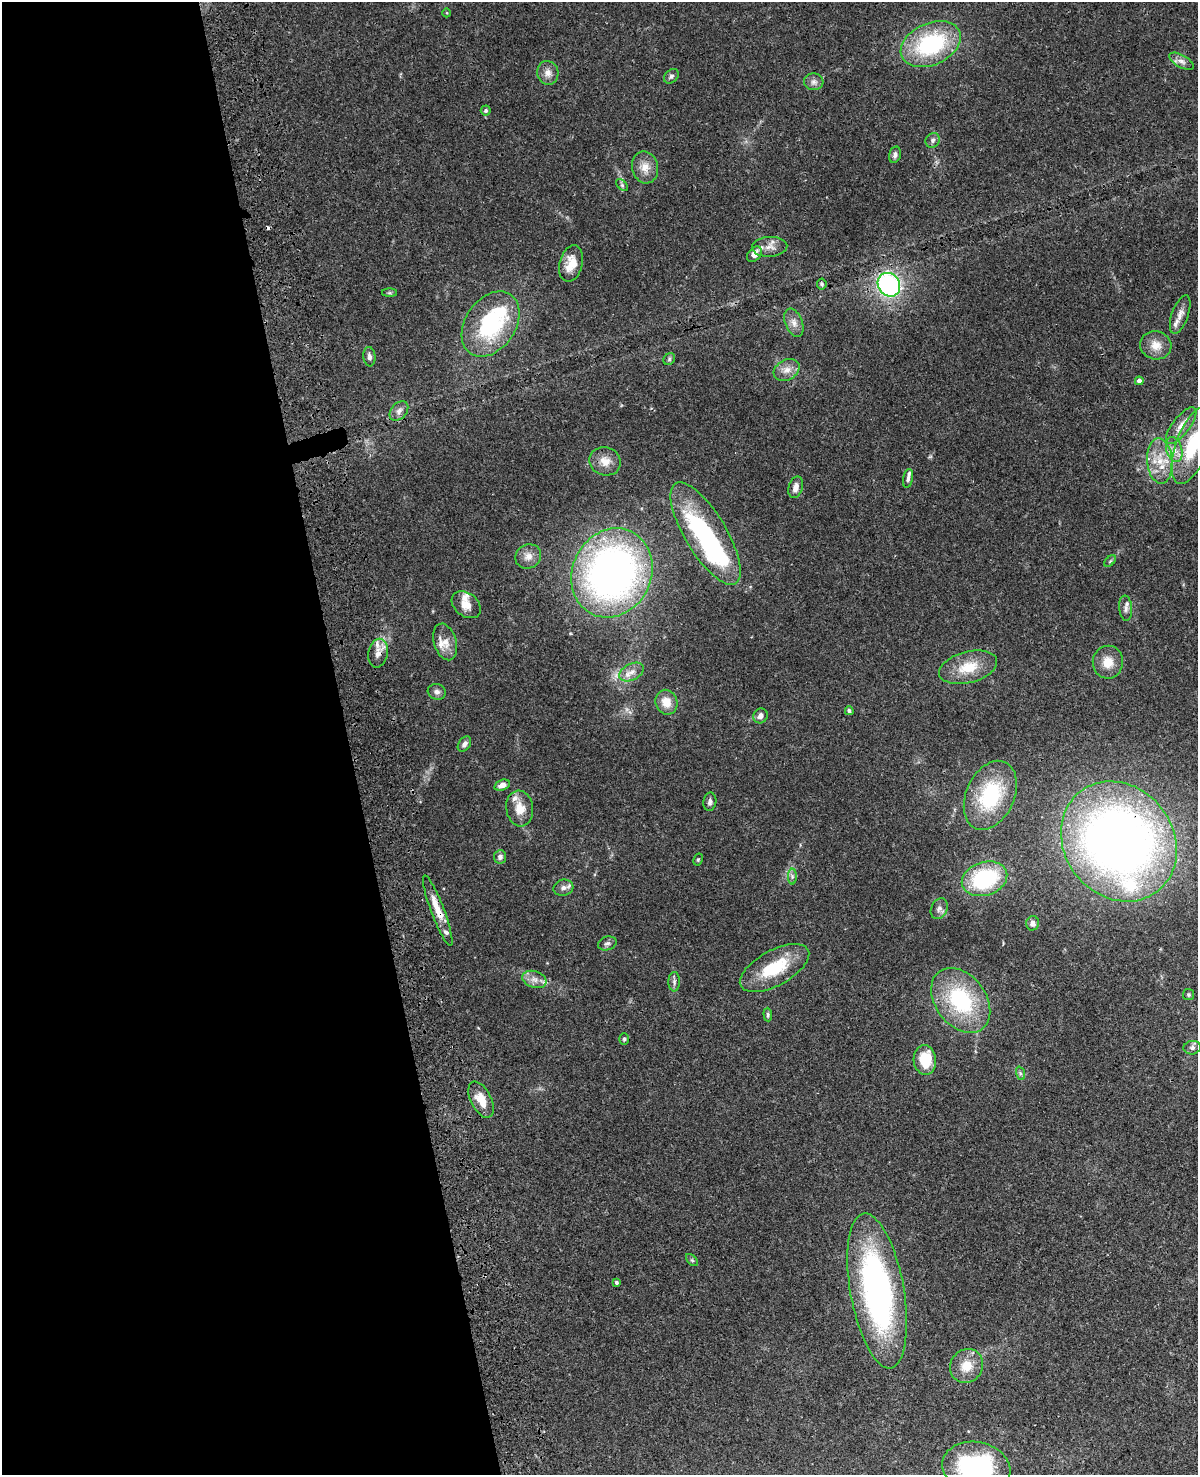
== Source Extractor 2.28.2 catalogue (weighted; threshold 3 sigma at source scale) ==
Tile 5 of 4 x 3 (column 1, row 2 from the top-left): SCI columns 119-1314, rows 1750-3222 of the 5020 x 4865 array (HDU 1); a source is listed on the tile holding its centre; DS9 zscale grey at full resolution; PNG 1200 x 1477 px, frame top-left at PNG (2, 2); each listed source drawn as its Kron ellipse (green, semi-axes under 4 px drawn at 4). Shown black and unused: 29% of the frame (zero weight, under 3 of 4 exposures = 6% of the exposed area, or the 3 px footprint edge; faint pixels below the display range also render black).
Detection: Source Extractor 2.28.2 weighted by HDU 2 'WHT'; one run over the whole footprint, this tile lists its part. Background 0.0273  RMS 0.0023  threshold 0.0104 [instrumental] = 3 sigma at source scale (4.5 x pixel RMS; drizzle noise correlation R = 1.50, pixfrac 1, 0.05/0.05 arcsec/px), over >= 5 px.
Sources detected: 91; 2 inside a brighter object's white glare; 1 cosmic-ray / hot-pixel residue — neither listed nor drawn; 9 inside a brighter listed object's ellipse — not listed separately; the other 79 listed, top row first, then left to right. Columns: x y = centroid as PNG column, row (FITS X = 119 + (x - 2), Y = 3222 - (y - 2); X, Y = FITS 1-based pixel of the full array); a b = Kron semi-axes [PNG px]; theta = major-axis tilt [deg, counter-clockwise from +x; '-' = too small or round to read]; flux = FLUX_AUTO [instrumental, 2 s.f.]
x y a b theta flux
447 13 4 3 - 0.18
931 44 31 21 25 24
1182 61 14 6 -29 1.2
548 73 12 10 -75 1.6
671 76 8 6 44 0.58
814 82 10 8 -5 0.97
486 110 5 5 - 0.41
933 140 8 6 51 0.69
895 155 8 5 75 0.7
645 167 16 13 -77 2.6
622 185 7 4 -45 0.47
770 247 17 10 3 1.9
754 254 9 6 47 1.6
571 263 18 11 76 3.5
822 284 5 5 - 0.37
889 285 12 10 -55 32
390 293 7 4 0 0.35
1180 314 20 8 70 1.8
794 323 15 8 -68 1.5
490 324 35 25 55 23
1156 345 16 14 -14 2.9
369 357 10 6 -84 0.72
669 359 6 5 - 0.41
787 370 14 10 28 1.9
1139 381 4 4 - 1.1
399 411 11 7 48 1.2
1181 426 22 8 52 2.6
1192 445 41 16 70 13
1174 450 13 8 -75 1.8
605 461 16 14 -21 2.6
1160 461 23 12 -85 5.2
908 478 9 5 80 0.62
796 487 11 7 75 1.5
706 534 58 20 -59 35
528 556 13 12 - 1.8
1110 561 7 4 45 0.35
612 573 46 39 64 110
466 605 16 11 -39 2.7
1126 608 12 6 -84 1.1
445 642 19 11 -73 2.4
378 653 14 9 78 1.9
1108 662 16 15 - 3.4
968 667 30 15 14 6.1
632 672 13 8 26 1.7
437 692 9 8 - 0.87
666 702 12 11 - 3.3
849 711 4 4 - 0.62
760 716 7 7 - 1.1
464 744 8 5 54 0.99
502 785 8 5 19 1.3
990 795 36 24 65 18
710 802 9 6 81 0.8
520 808 18 13 -83 3.4
1119 841 63 54 -52 180
500 857 7 6 - 0.86
698 859 6 4 63 0.35
792 876 8 4 -90 0.53
985 879 23 16 18 20
563 888 10 8 15 1.1
939 909 11 8 67 0.96
438 911 37 6 -69 4.2
1033 923 7 6 - 1
607 943 9 6 18 0.72
774 968 38 17 29 11
534 979 12 8 -19 1.6
674 982 9 6 88 0.7
1188 995 5 5 - 0.4
961 1000 36 25 -53 21
768 1015 7 4 -86 0.4
624 1039 5 5 - 0.43
1192 1048 8 7 - 0.75
925 1060 15 11 -85 7.7
1020 1073 7 4 -72 0.43
481 1100 19 10 -63 3.9
692 1260 7 4 -45 0.36
616 1282 4 4 - 0.5
877 1291 78 27 -80 67
966 1366 17 16 - 4
976 1468 34 25 -12 36
Overlapping masked pixels (flux is a lower limit): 4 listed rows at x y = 889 285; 378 653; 1119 841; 438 911
Isophote crosses this tile's border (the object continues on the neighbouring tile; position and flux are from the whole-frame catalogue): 2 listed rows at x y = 1192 445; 976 1468